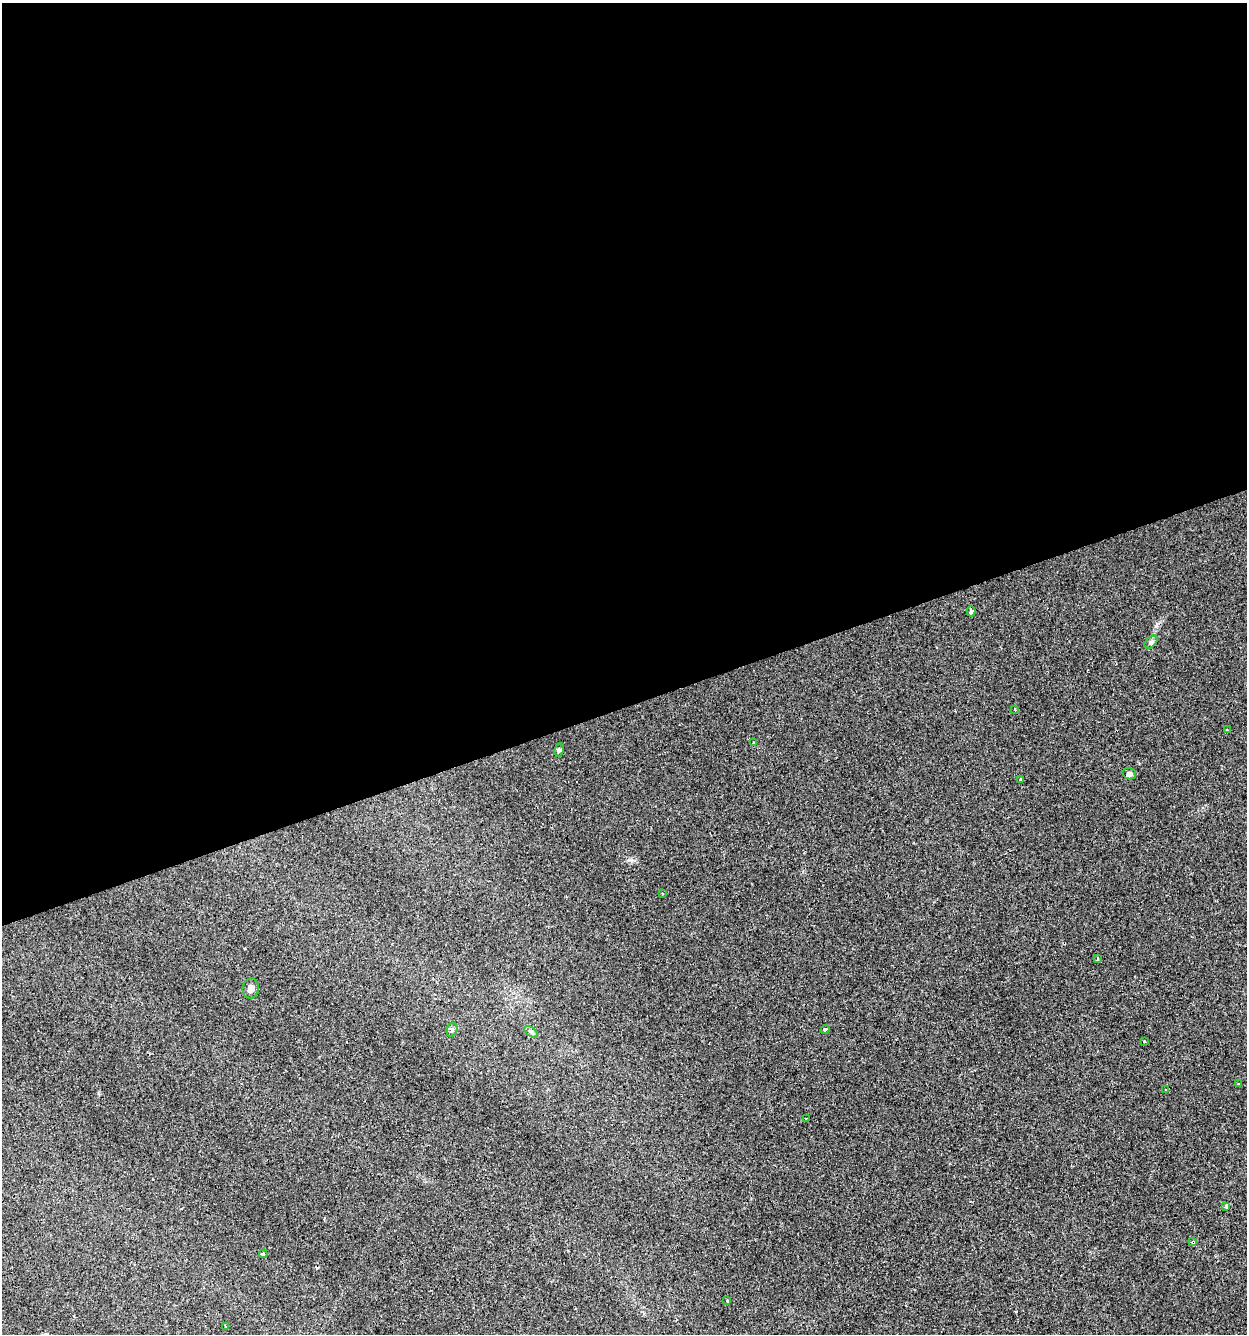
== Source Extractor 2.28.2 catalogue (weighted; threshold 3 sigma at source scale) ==
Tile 2 of 4 x 4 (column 2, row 1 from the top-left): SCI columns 1354-2598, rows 3996-5327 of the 5146 x 5327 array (HDU 1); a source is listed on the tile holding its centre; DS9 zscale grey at full resolution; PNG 1249 x 1336 px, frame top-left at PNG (2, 3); each listed source drawn as its Kron ellipse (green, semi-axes under 4 px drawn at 4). Shown black and unused: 53% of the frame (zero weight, under 2 of 3 exposures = <1% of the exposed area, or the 3 px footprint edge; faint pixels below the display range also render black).
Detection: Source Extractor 2.28.2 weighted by HDU 2 'WHT'; one run over the whole footprint, this tile lists its part. Background 0.029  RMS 0.0059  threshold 0.0263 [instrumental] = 3 sigma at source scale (4.5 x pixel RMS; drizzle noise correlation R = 1.50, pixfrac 1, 0.0396/0.0396 arcsec/px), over >= 5 px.
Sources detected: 26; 3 cosmic-ray / hot-pixel residue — neither listed nor drawn; the other 23 listed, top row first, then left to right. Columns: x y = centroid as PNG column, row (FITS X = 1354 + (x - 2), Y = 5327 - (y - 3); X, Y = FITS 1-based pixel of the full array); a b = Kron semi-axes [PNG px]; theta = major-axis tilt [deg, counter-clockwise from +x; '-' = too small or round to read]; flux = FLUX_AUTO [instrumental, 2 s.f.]
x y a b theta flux
971 611 5 3 - 8.6
1151 642 8 4 45 1.1
1015 709 3 2 - 1.1
1227 730 2 2 - 0.38
753 743 3 3 - 1.8
559 750 7 4 80 1.1
1129 774 7 5 -17 2.1
1020 779 3 3 - 1
662 893 3 2 - 0.64
1097 959 3 3 - 1.5
251 988 10 8 82 2.6
452 1030 7 5 71 1.2
825 1030 4 3 - 1.2
531 1032 8 4 -37 1.2
1144 1042 3 3 - 2.6
1238 1083 3 2 - 0.59
1166 1090 3 2 - 0.68
806 1118 3 2 - 0.43
1226 1206 4 3 - 0.74
1193 1242 3 3 - 1.2
263 1254 4 3 - 2.3
727 1301 3 3 - 2.8
225 1327 3 3 - 1.3
Overlapping masked pixels (flux is a lower limit): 1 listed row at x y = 1193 1242
Unlisted compact peaks at least as high as the median listed source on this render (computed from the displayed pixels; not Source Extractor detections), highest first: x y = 631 860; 1156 626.